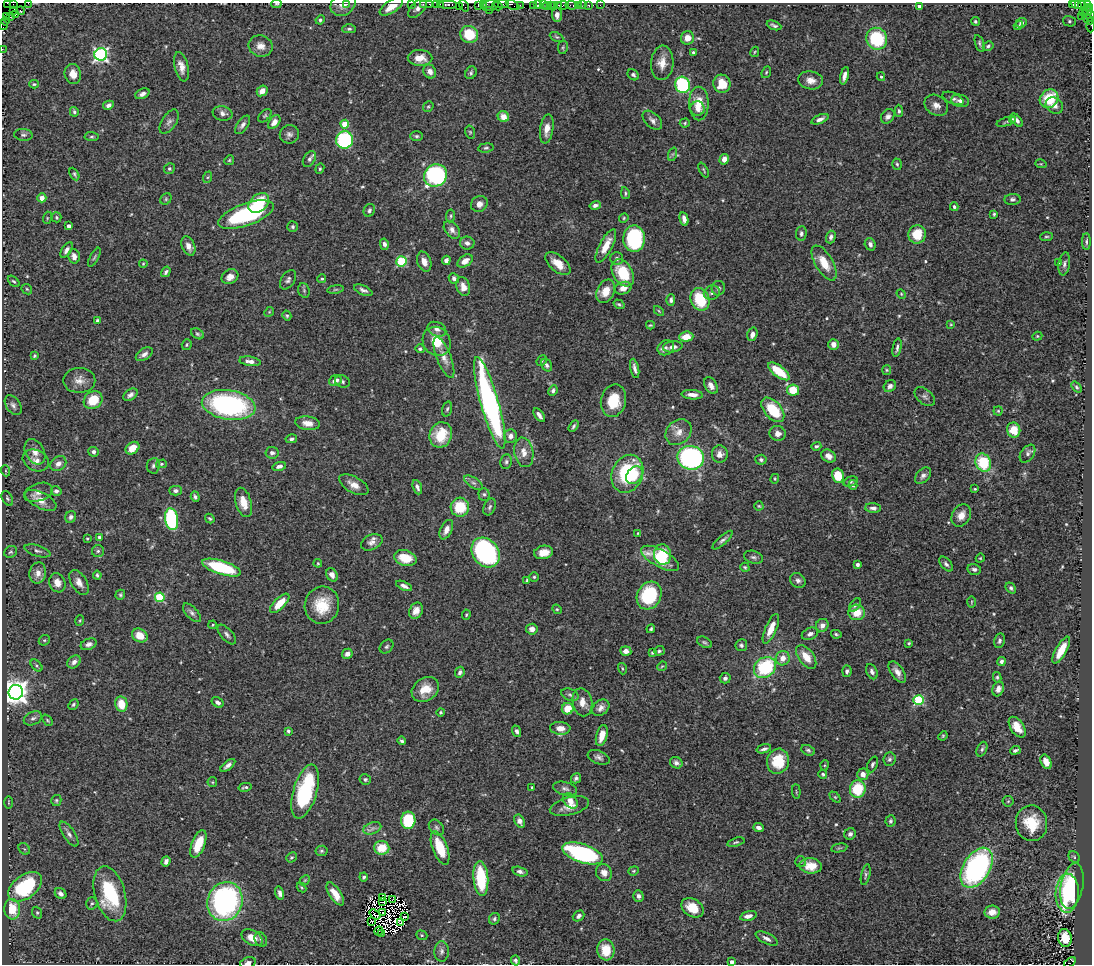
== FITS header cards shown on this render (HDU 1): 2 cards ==
NAXIS1  =                 1090
NAXIS2  =                  962

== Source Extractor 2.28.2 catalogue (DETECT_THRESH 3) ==
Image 1090 x 962 px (HDU 1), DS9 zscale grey, 1 PNG px = 1 image px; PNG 1094 x 966 px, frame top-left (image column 1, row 962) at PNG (2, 3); each listed source drawn as its Kron ellipse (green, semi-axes under 4 px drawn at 4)
Background 1.01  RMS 0.044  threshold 0.131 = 3 sigma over >= 5 px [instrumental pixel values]
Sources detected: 548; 7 with non-positive FLUX_AUTO (blend fragments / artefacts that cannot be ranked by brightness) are neither listed nor drawn; of the other 541, the 500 brightest by FLUX_AUTO listed and drawn (41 fainter detections omitted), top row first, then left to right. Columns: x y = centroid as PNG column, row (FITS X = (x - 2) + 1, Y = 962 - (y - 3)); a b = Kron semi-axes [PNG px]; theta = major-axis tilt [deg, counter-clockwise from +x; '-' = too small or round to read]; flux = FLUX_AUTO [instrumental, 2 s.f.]
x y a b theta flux
7 3 2 2 - 16
28 3 4 2 - 62
276 4 5 3 - 4.2
347 4 2 2 - 52
411 4 2 2 - 23
423 4 2 2 - 26
429 4 2 2 - 30
436 4 2 2 - 46
448 4 9 3 0 250
501 4 7 2 -1 250
1072 4 3 2 - 160
13 5 3 2 - 34
343 5 13 10 33 22
440 5 3 2 - 86
478 5 4 2 - 63
483 5 3 2 - 110
490 5 8 5 18 250
513 5 7 3 -28 80
520 5 2 2 - 32
537 5 3 2 - 80
543 5 2 2 - 17
551 5 3 2 - 120
554 5 3 2 - 55
559 5 3 2 - 47
563 5 6 3 9 130
571 5 6 3 -8 38
578 5 3 3 - 83
583 5 2 2 - 17
589 5 3 3 - 57
600 5 2 2 - 8.4
1076 5 5 3 - 44
1088 5 4 3 - 53
459 6 2 2 - 20
464 6 6 3 -54 81
497 6 5 3 - 170
534 6 3 3 - 84
547 6 3 2 - 67
919 6 4 4 - 8.6
1083 6 5 3 - 61
391 7 13 6 33 37
1090 7 4 3 - 41
418 8 12 6 48 13
14 10 4 3 - 43
489 10 2 2 - 34
1087 10 6 3 -62 100
20 11 4 3 - 71
1083 12 3 2 - 28
16 15 3 2 - 50
557 15 7 5 -90 15
11 16 3 2 - 15
1082 16 2 2 - 19
1090 16 5 3 - 180
6 17 4 3 - 72
1087 17 8 3 -60 150
320 20 4 4 - 6.2
5 21 4 2 - 36
975 21 4 4 - 4.2
1069 21 6 5 - 5.9
1021 23 6 4 23 5.8
3 25 5 3 - 70
774 25 7 3 -22 7.1
1091 25 7 2 87 54
1018 26 5 4 - 5.2
349 29 7 4 1 6
469 34 9 8 - 96
557 37 7 4 -26 4.5
687 38 7 6 - 30
877 39 11 10 - 180
980 44 9 3 -73 5.7
261 46 12 10 -21 25
988 46 6 4 29 5.2
563 47 7 5 79 4.3
2 49 2 2 - 9.4
693 52 4 4 - 5.2
755 52 5 4 - 3.1
101 54 6 6 - 730
420 58 12 8 -1 31
662 63 17 11 85 36
181 67 15 7 -76 24
430 71 7 6 - 15
766 72 6 4 69 3.7
471 73 6 5 - 5.7
73 74 10 8 -76 29
633 75 6 5 - 5.6
844 76 9 4 76 14
881 77 4 3 - 4.4
811 80 12 9 -9 23
34 84 5 3 - 3.4
722 84 9 8 - 60
682 85 8 7 - 310
262 91 6 5 - 21
142 94 7 5 24 12
953 98 11 5 -23 9.2
1049 99 10 8 45 110
960 101 9 6 -12 12
699 103 17 10 -89 58
108 105 5 4 - 10
936 105 12 10 -33 21
1054 105 9 7 -33 16
428 107 6 4 50 4.1
698 109 7 7 - 16
899 111 6 4 -88 5.4
74 112 5 4 - 5.4
223 113 10 7 -12 13
265 116 8 5 45 5.1
888 116 8 6 51 11
503 117 6 5 - 24
820 119 9 4 22 12
1012 119 4 3 - 4.1
652 120 12 7 -43 14
1017 120 8 4 -49 12
169 122 13 7 57 13
274 122 8 5 55 21
1006 122 10 3 17 4.2
685 123 5 4 - 4.1
345 124 4 4 - 56
243 125 11 5 55 10
547 129 14 6 81 28
470 132 6 5 - 4
289 134 10 9 - 12
23 135 9 6 -7 7.5
416 136 6 5 - 5.7
92 137 7 4 -4 5.1
345 140 9 8 - 300
486 148 8 4 7 5.4
673 154 7 4 71 4.3
309 159 8 5 57 9.6
724 159 5 4 - 19
229 160 5 4 - 4.2
897 164 6 4 -72 4.9
1041 164 6 3 -17 3.3
169 169 5 5 - 4.8
320 169 5 4 - 4.4
704 170 8 3 -63 3.8
74 174 7 3 -62 5
436 175 12 10 33 450
208 177 6 4 70 3.7
625 193 6 3 -79 4.3
42 198 4 4 - 23
166 199 6 5 - 4.6
1012 199 8 5 5 7.7
259 203 11 8 42 95
479 204 8 7 - 18
595 205 6 4 15 8.6
954 207 4 4 - 5.1
369 210 6 5 - 6.5
994 214 4 3 - 4.1
246 215 29 11 20 350
451 216 6 4 83 4.7
57 217 5 4 - 4.5
47 218 6 4 72 3.6
624 218 5 4 - 3.5
684 219 7 4 -77 13
69 226 4 3 - 12
293 227 5 5 - 6.1
452 230 10 6 -50 14
801 233 7 5 86 8.9
917 234 9 8 - 69
831 237 6 4 73 9.9
1046 237 6 4 5 4.3
634 239 13 10 88 260
1086 242 8 4 90 6.5
467 243 7 6 - 10
384 244 5 4 - 11
870 244 6 5 - 13
188 246 10 6 -66 20
606 246 18 6 63 47
67 250 8 4 57 10
74 256 7 5 -76 18
94 257 10 4 62 5.5
617 258 6 6 - 8.6
446 260 5 4 - 11
401 261 5 5 - 180
465 261 8 5 35 21
424 262 10 7 -71 21
824 263 19 8 -59 55
1059 263 4 4 - 4.3
143 264 4 4 - 3
558 264 15 8 -40 36
1064 264 12 5 81 11
166 272 5 4 - 6.4
623 273 14 10 -59 110
230 277 9 7 33 21
454 278 5 5 - 8.1
322 279 4 4 - 3.8
288 280 11 6 57 9.6
14 281 7 4 -42 4.9
463 287 10 6 -72 21
623 288 8 6 19 23
718 288 7 6 - 8.8
27 289 6 4 -46 4.1
335 289 8 4 9 5.5
304 290 7 5 -71 5
363 290 10 4 -25 9.7
606 291 12 8 63 45
712 293 8 7 - 11
901 294 5 4 - 3.3
700 299 11 9 -68 120
671 300 6 4 89 7.5
619 304 6 4 -34 5.7
659 311 6 3 -45 3.3
269 312 5 4 - 3.3
287 316 5 4 - 4.5
97 321 4 4 - 5.2
951 324 4 4 - 3
650 325 4 3 - 3.2
437 329 10 7 -25 14
197 334 7 5 -31 5.4
752 334 7 5 72 15
1037 336 5 4 - 3.7
686 337 7 5 4 43
437 341 15 13 -52 69
833 344 5 5 - 18
187 345 5 5 - 4.4
673 347 10 5 7 15
666 348 9 7 31 12
897 348 9 3 79 8.3
420 349 4 4 - 5.8
144 354 9 5 31 11
34 356 4 3 - 3.6
444 357 22 7 -69 25
250 361 11 4 -8 15
542 361 5 4 - 4.4
547 365 7 5 -57 7.1
635 368 10 3 -78 11
887 370 5 4 - 3.8
779 371 13 5 -37 91
79 380 16 12 0 28
335 381 6 5 - 23
342 381 8 6 -22 7.4
711 386 9 6 -61 19
890 386 6 5 - 11
1077 387 6 4 -52 5.2
793 390 6 5 - 57
553 391 5 4 - 7.4
130 395 8 5 36 11
692 395 11 4 -5 18
925 397 12 7 -40 10
93 400 10 8 39 74
613 401 16 12 76 86
490 403 47 9 -74 910
13 405 11 7 -54 11
229 405 27 14 -9 550
447 409 8 4 74 5.7
773 410 14 8 -49 120
998 411 4 4 - 3.4
539 415 8 3 -54 12
307 423 12 7 -7 24
574 426 6 3 58 5.5
1014 430 7 6 - 50
679 432 14 11 44 28
778 433 8 7 - 19
441 435 13 11 68 81
510 436 7 6 - 15
291 439 6 4 12 6.8
816 446 5 4 - 6
132 448 7 5 36 37
35 452 13 9 -61 22
93 452 5 5 - 9.2
524 452 15 9 -79 27
272 453 7 6 - 10
720 454 8 8 - 17
1028 454 10 6 54 9.6
828 456 8 6 -32 16
691 458 13 12 - 540
36 460 14 10 -27 24
761 460 5 5 - 6.5
506 462 7 5 82 7
983 463 9 7 -63 130
58 464 8 6 40 15
161 464 5 4 - 4.2
153 466 8 6 82 8
279 466 7 4 16 9.7
6 471 5 3 - 3.2
627 474 19 15 67 240
634 475 10 7 49 41
838 476 7 6 - 62
923 476 9 6 47 11
775 479 5 4 - 3
851 482 7 5 17 5.1
473 483 10 5 -34 9.7
354 485 16 8 -29 26
853 485 5 4 - 6.4
417 487 7 4 -69 9.3
975 489 3 2 - 3.2
56 491 5 4 - 7.8
176 491 6 5 - 11
38 492 15 8 19 19
484 494 6 5 - 6
195 497 5 4 - 7.7
7 498 8 5 -61 5.5
41 500 17 8 -27 37
243 502 15 8 -74 37
759 506 4 4 - 3.2
460 507 9 9 - 88
490 507 9 5 67 7.1
873 508 8 5 -3 11
961 515 12 9 60 29
71 517 6 5 - 8.1
210 518 5 3 - 3.9
171 519 11 6 -81 310
446 530 10 5 64 19
638 533 4 4 - 3.1
99 537 4 3 - 5
87 539 3 2 - 3.2
723 540 13 4 42 8.9
372 542 11 7 26 16
37 551 13 5 -17 10
98 551 6 6 - 6.9
11 552 7 5 31 5.4
486 552 16 13 -52 630
544 552 9 6 10 31
663 555 10 8 -85 83
753 557 10 6 -16 8.8
405 558 11 7 -15 57
660 558 21 8 -28 110
980 558 5 4 - 3.2
318 563 4 4 - 3.1
946 564 9 5 -49 8.4
857 565 3 3 - 9
745 567 5 4 - 4
222 568 20 6 -17 220
974 569 7 5 -14 8.6
38 573 10 8 78 23
97 575 4 3 - 4.8
332 575 7 5 -59 17
534 577 4 4 - 4.3
798 580 8 7 - 11
527 581 4 3 - 4.6
79 582 14 7 -60 22
57 583 10 8 -69 25
404 586 8 4 -24 12
1011 588 6 4 -53 6.9
120 595 5 4 - 4.6
649 596 14 12 62 210
160 597 5 5 - 180
971 602 6 4 88 3.5
280 603 12 5 45 53
322 605 19 17 76 88
855 605 8 4 51 7
557 609 5 4 - 4
416 611 8 6 65 22
857 612 8 8 - 49
192 613 11 6 -47 10
466 615 5 4 - 3.3
80 621 5 3 - 3.4
213 625 4 3 - 3.2
822 625 7 6 - 16
532 629 6 5 - 15
651 629 4 3 - 4.9
771 629 16 5 67 41
227 634 12 5 -49 9.8
810 634 8 5 25 13
836 634 5 3 - 4.3
140 635 8 6 -29 43
44 640 6 5 - 4.5
999 641 7 5 77 7.8
704 642 8 5 -29 5.7
909 643 4 3 - 4.1
89 644 8 5 22 13
741 645 6 5 - 7.8
386 647 8 6 44 6.5
1061 650 15 5 61 42
626 651 5 4 - 14
659 651 5 4 - 4.9
652 653 3 3 - 3.4
347 654 5 5 - 16
806 657 14 7 -53 42
783 658 7 7 - 26
1001 661 4 4 - 8.5
74 662 7 5 44 13
36 665 7 4 -46 5.3
662 666 5 4 - 3.2
765 667 12 9 37 220
622 669 6 3 -72 3.6
847 671 6 4 87 7.8
460 672 6 4 64 7.4
872 672 8 5 -65 9
897 672 12 6 -55 18
997 677 5 4 - 5.2
725 678 5 5 - 8.3
425 689 15 11 36 47
998 689 7 5 70 17
16 692 7 7 - 3200
570 695 9 5 -21 6.9
919 700 5 5 - 240
218 702 6 4 -34 11
582 702 14 10 -79 28
73 704 6 4 47 5.4
121 704 8 6 -80 58
601 708 9 7 41 15
568 709 6 5 - 46
441 712 4 4 - 3.6
33 718 9 6 25 11
47 720 6 4 -49 4
1017 727 11 6 -56 37
560 728 10 6 -4 26
288 731 4 3 - 5.1
517 731 6 4 -68 8.2
602 736 11 5 76 33
943 736 5 4 - 3.5
402 741 4 4 - 5.9
764 749 7 3 16 7.5
982 749 8 5 67 6.5
808 750 7 5 -27 6
1015 750 5 3 - 7.2
599 757 11 6 -22 11
889 759 7 6 - 7.2
778 761 12 11 - 80
1046 762 7 5 -65 23
676 763 6 5 - 8.8
872 764 8 4 67 6.4
228 765 9 4 39 11
825 765 5 3 - 3
823 774 4 4 - 4.5
863 774 6 5 - 18
576 778 5 4 - 7.4
365 779 5 5 - 6.4
212 782 5 4 - 3.6
245 787 6 3 12 5.7
532 787 3 3 - 3.1
565 789 12 6 -15 12
858 789 9 8 - 110
305 791 28 12 74 250
796 792 7 3 -85 3.1
835 797 6 4 -44 3.6
56 800 5 5 - 4.7
570 801 9 6 -47 31
1008 801 5 5 - 4.3
8 802 6 3 -90 3.2
569 806 20 9 14 31
408 820 8 7 - 130
520 821 7 5 -63 16
890 821 6 5 - 5.2
1031 823 18 15 -83 83
436 827 9 6 -46 8
759 827 5 4 - 13
372 828 9 5 20 12
69 834 14 6 -56 14
850 834 6 5 - 10
736 842 9 4 17 5.2
198 844 14 6 69 74
382 848 7 7 - 60
440 848 17 7 -69 90
839 848 8 4 11 4.7
24 849 6 5 - 5.3
322 851 6 5 - 5
583 853 21 9 -19 470
291 857 5 4 - 4.4
1074 857 6 5 - 4.1
166 862 5 4 - 10
801 862 5 5 - 6.2
811 866 11 7 -6 42
977 868 22 13 58 570
520 871 8 4 -17 10
634 871 5 4 - 3.7
604 873 9 7 -59 20
866 875 10 4 76 6.6
364 877 4 4 - 5.7
481 878 17 7 -85 160
305 880 6 4 43 4
1072 886 23 11 78 260
25 887 19 11 36 250
301 887 5 3 - 3.3
280 893 7 4 -74 11
1067 893 19 11 88 150
61 894 6 5 - 13
110 894 28 15 -74 210
335 894 13 5 -57 41
638 896 6 5 - 10
382 898 3 2 - 5.3
393 899 3 2 - 4.5
225 901 20 17 69 700
383 902 3 2 - 5.6
92 903 6 5 - 5.5
692 908 12 8 -35 51
12 909 10 8 -84 80
992 912 8 6 8 25
37 913 6 4 -69 5.2
382 913 3 2 - 7.1
375 914 6 2 -38 3.3
579 916 6 5 - 10
748 916 8 4 13 17
405 917 4 2 - 6.2
494 919 6 5 - 6.1
371 921 2 2 - 5.5
401 923 4 2 - 3.2
378 931 5 2 - 6
381 933 3 2 - 7.3
422 935 6 4 -21 4.7
252 938 11 7 -29 33
767 938 12 5 -26 13
1065 938 9 7 -82 56
261 940 7 6 - 6.7
606 950 10 8 -83 66
442 951 10 7 89 11
515 960 5 4 - 7.1
732 962 4 4 - 15
1070 962 7 4 34 320
248 963 8 5 15 12
At the frame edge (FLAGS 8, measured only in part): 26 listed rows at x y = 7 3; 28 3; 276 4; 347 4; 411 4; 423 4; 429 4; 436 4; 448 4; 501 4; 1072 4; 13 5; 440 5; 478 5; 483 5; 513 5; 464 6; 1083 6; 391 7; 1090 16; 3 25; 1091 25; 2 49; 732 962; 1070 962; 248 963
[41 fainter detections neither listed nor drawn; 7 non-positive-flux detections neither listed nor drawn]